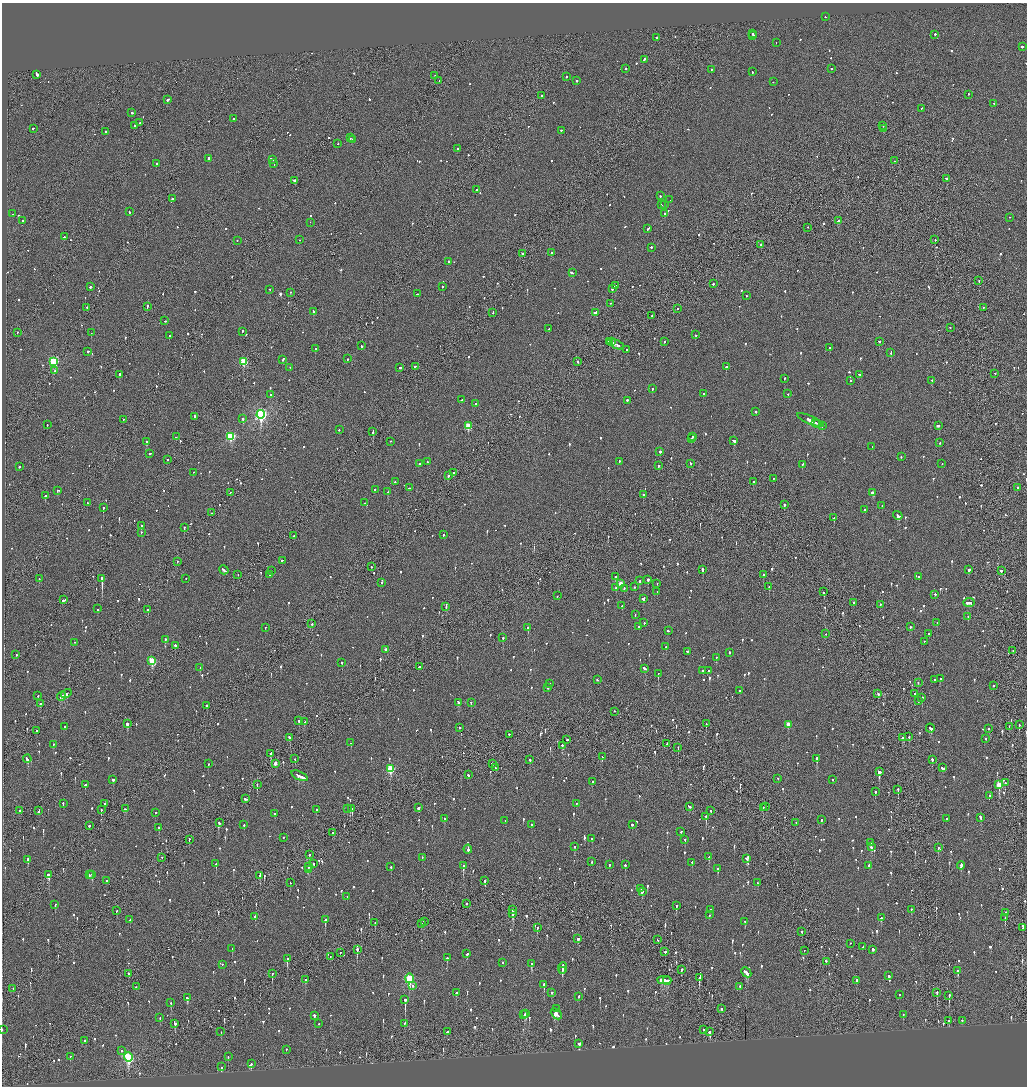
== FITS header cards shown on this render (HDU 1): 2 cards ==
NAXIS1  =                 2050
NAXIS2  =                 2168

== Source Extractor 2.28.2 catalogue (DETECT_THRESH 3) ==
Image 2050 x 2168 px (HDU 1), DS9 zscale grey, zoomed out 1/2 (1 PNG px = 2 x 2 image px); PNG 1029 x 1088 px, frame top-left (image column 2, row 2168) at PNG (2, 3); each listed source drawn as its Kron ellipse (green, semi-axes under 4 px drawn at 4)
Background -0.0804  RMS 0.066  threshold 0.199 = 3 sigma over >= 5 px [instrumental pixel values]
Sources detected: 1306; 37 cannot appear on this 1/2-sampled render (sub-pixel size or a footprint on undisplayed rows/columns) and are neither listed nor drawn; of the other 1269, the 500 brightest by FLUX_AUTO listed and drawn (769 fainter detections omitted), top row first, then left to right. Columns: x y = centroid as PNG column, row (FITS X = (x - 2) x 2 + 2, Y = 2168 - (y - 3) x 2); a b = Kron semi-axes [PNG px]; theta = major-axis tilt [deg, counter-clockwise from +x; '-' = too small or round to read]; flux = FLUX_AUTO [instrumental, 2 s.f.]
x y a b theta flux
825 17 2 2 - 100
752 34 2 2 - 150
935 35 2 2 - 190
753 36 2 2 - 500
656 38 2 2 - 96
776 43 2 1 - 56
1022 47 2 2 - 480
644 60 4 2 - 220
626 69 2 2 - 66
831 69 2 2 - 62
711 70 2 2 - 55
752 72 2 2 - 88
37 75 3 2 - 310
435 76 2 2 - 65
567 77 2 2 - 80
439 81 2 2 - 61
577 81 2 2 - 230
773 82 2 2 - 69
968 95 2 2 - 71
541 96 2 1 - 60
168 100 2 2 - 560
994 104 2 1 - 120
922 109 2 2 - 57
132 113 2 2 - 160
234 119 2 2 - 82
140 123 2 2 - 65
134 126 3 2 - 100
883 126 2 2 - 130
33 129 2 2 - 53
883 129 2 2 - 54
561 131 2 2 - 65
105 132 2 2 - 87
350 138 2 2 - 120
352 140 2 2 - 78
338 144 2 2 - 70
457 149 2 2 - 170
208 159 2 2 - 98
272 160 4 2 - 300
894 161 2 1 - 160
156 164 2 2 - 340
274 164 3 2 - 200
947 179 3 2 - 880
294 181 3 2 - 120
476 190 2 2 - 220
660 196 2 2 - 52
172 199 2 2 - 270
670 200 2 1 - 79
661 205 2 2 - 84
664 205 2 2 - 130
129 212 2 2 - 140
13 214 2 2 - 120
664 214 2 2 - 75
1010 218 2 1 - 62
23 221 2 1 - 260
839 221 4 2 - 520
310 223 2 1 - 57
808 228 2 2 - 96
648 229 3 2 - 88
64 237 2 2 - 68
300 240 2 1 - 120
935 240 2 1 - 140
237 241 2 2 - 56
761 245 2 2 - 55
651 248 2 1 - 300
551 253 2 2 - 56
522 254 2 2 - 120
449 262 2 2 - 150
572 273 4 2 - 180
979 281 2 1 - 73
713 284 2 2 - 70
615 286 3 2 - 160
90 287 3 2 - 100
442 287 2 2 - 120
612 289 2 2 - 200
270 290 2 2 - 80
290 293 2 2 - 54
417 294 3 2 - 92
746 296 2 2 - 60
610 304 2 2 - 53
147 307 3 2 - 100
87 308 2 1 - 73
983 308 2 2 - 55
677 309 2 1 - 66
313 312 3 2 - 190
493 313 3 1 - 100
595 313 4 2 - 200
652 316 2 1 - 58
165 321 2 2 - 62
950 328 2 2 - 54
549 329 3 2 - 100
242 332 2 2 - 180
17 333 2 2 - 110
91 333 2 1 - 210
695 335 2 2 - 90
169 336 2 2 - 58
609 342 2 2 - 180
612 342 2 2 - 170
664 342 2 2 - 110
879 342 2 2 - 94
617 345 7 2 -25 270
361 346 2 2 - 65
830 348 2 2 - 280
315 349 2 2 - 190
627 350 2 2 - 150
88 352 2 2 - 150
891 353 2 2 - 53
347 359 2 2 - 170
283 360 3 2 - 100
53 362 3 3 - 1200
243 362 3 3 - 580
577 362 2 1 - 380
415 367 2 2 - 110
726 367 2 2 - 160
290 368 2 2 - 55
400 368 2 2 - 170
54 371 2 1 - 59
995 374 2 2 - 53
120 375 3 2 - 410
860 375 4 2 - 140
784 379 2 1 - 240
850 381 2 1 - 79
932 381 2 2 - 64
652 389 2 2 - 88
703 394 2 2 - 56
788 394 2 2 - 55
270 395 2 2 - 77
461 400 3 2 - 87
627 401 2 2 - 300
476 404 2 2 - 53
756 412 2 2 - 100
261 415 4 4 - 2900
194 417 2 2 - 78
242 419 2 2 - 350
123 420 2 2 - 54
810 421 14 2 -23 480
815 423 2 1 - 93
817 424 3 1 - 140
47 425 2 2 - 55
468 426 3 3 - 460
822 426 3 2 - 210
938 426 4 2 - 440
339 430 2 2 - 61
373 432 3 1 - 320
176 437 2 2 - 93
230 437 3 3 - 1200
692 437 2 2 - 86
691 439 2 2 - 140
734 441 3 2 - 200
146 442 2 2 - 440
390 442 2 1 - 120
939 443 2 2 - 110
872 447 2 2 - 150
660 452 2 2 - 140
150 454 3 2 - 95
901 457 2 2 - 58
168 460 2 2 - 130
427 462 2 2 - 65
619 462 2 2 - 65
419 464 2 2 - 74
690 464 3 2 - 60
942 464 2 2 - 61
802 465 3 2 - 290
658 466 2 2 - 87
19 467 2 2 - 84
193 473 2 1 - 56
453 473 2 2 - 130
448 476 2 2 - 100
774 479 2 2 - 94
395 482 2 2 - 53
753 482 2 2 - 97
410 488 3 2 - 140
1018 488 2 2 - 77
375 490 2 2 - 82
58 491 4 2 - 140
388 492 2 2 - 240
230 493 2 1 - 83
873 493 3 2 - 550
643 495 2 2 - 63
45 496 4 2 - 120
87 503 2 1 - 64
364 503 2 1 - 54
784 505 2 2 - 150
882 506 2 2 - 67
103 508 2 2 - 260
865 510 2 2 - 210
212 513 3 1 - 87
898 516 5 2 - 320
834 518 2 2 - 70
141 526 2 2 - 56
184 528 2 2 - 140
141 533 2 2 - 56
443 535 3 2 - 120
293 536 2 2 - 74
282 561 3 2 - 95
177 562 2 1 - 66
371 567 2 1 - 55
224 570 5 2 - 180
702 570 3 2 - 410
969 570 2 2 - 330
271 571 2 1 - 120
1001 571 3 2 - 88
238 575 2 1 - 98
270 575 2 2 - 85
763 575 2 2 - 160
616 577 2 2 - 280
918 577 2 2 - 90
39 579 2 2 - 81
102 579 3 2 - 5200
186 579 2 2 - 54
648 580 2 2 - 210
640 581 2 2 - 120
381 583 2 2 - 54
620 584 3 3 - 180
657 584 2 2 - 55
634 587 2 2 - 59
769 587 2 2 - 98
616 588 2 2 - 71
624 589 2 2 - 68
657 592 2 2 - 53
824 592 2 2 - 87
935 595 2 2 - 110
557 596 2 2 - 71
643 599 3 2 - 250
64 600 3 2 - 110
853 603 2 2 - 74
969 603 5 2 - 220
880 605 2 2 - 71
622 606 2 2 - 75
446 607 2 2 - 84
98 609 2 2 - 180
148 610 2 2 - 220
635 615 3 2 - 60
968 617 2 1 - 62
644 623 2 2 - 53
937 623 2 2 - 53
312 624 2 1 - 120
639 627 3 2 - 87
910 627 2 2 - 87
265 628 2 2 - 100
528 628 2 2 - 290
668 631 2 2 - 94
826 634 2 2 - 67
929 634 2 2 - 70
503 638 2 2 - 56
165 640 2 2 - 66
924 642 2 2 - 53
74 643 2 2 - 75
175 646 2 1 - 1300
666 647 2 2 - 65
386 650 3 2 - 73
1013 651 2 1 - 71
687 652 3 2 - 100
729 653 2 2 - 80
16 655 2 2 - 60
716 658 2 2 - 170
152 661 3 3 - 550
342 663 2 2 - 69
419 667 2 2 - 360
200 668 2 1 - 84
645 669 4 2 - 120
703 671 2 2 - 190
708 671 2 2 - 190
658 674 2 1 - 210
940 679 2 2 - 97
597 680 2 2 - 56
935 680 2 2 - 79
918 683 2 2 - 53
550 684 2 2 - 63
993 686 2 2 - 58
548 688 2 2 - 86
740 691 3 2 - 54
66 694 5 2 - 260
878 694 3 2 - 110
915 694 3 2 - 120
38 696 2 2 - 85
61 697 4 2 - 210
922 698 3 2 - 170
918 701 2 2 - 86
459 703 4 2 - 100
471 703 2 2 - 60
40 704 2 2 - 180
207 706 2 2 - 80
614 712 2 2 - 94
299 721 2 2 - 94
305 722 3 2 - 63
127 724 3 2 - 300
706 724 2 1 - 66
788 725 3 3 - 180
1019 725 2 2 - 130
65 727 2 2 - 58
1009 727 2 1 - 55
460 728 2 2 - 120
930 729 4 2 - 210
988 729 2 2 - 79
37 731 2 2 - 69
509 735 2 1 - 66
909 737 2 2 - 69
289 738 3 2 - 100
903 738 3 2 - 170
986 739 2 2 - 73
567 740 2 2 - 89
351 743 2 2 - 71
667 744 2 2 - 55
53 745 2 2 - 80
562 746 2 2 - 100
678 748 2 1 - 60
270 754 3 2 - 190
602 757 2 2 - 63
27 759 4 2 - 140
295 759 2 2 - 58
817 759 2 2 - 320
530 760 3 2 - 110
932 760 2 2 - 120
208 764 2 2 - 53
275 764 3 2 - 99
492 764 2 2 - 52
495 768 3 2 - 65
942 768 3 2 - 210
390 769 3 3 - 740
879 772 3 2 - 1600
468 775 2 2 - 95
299 776 9 2 -23 480
778 779 2 1 - 92
113 780 2 2 - 250
832 780 2 2 - 55
592 782 4 2 - 120
1005 783 2 2 - 260
85 785 2 2 - 100
257 785 2 1 - 190
999 785 3 3 - 340
898 790 3 1 - 180
875 792 2 2 - 130
990 796 2 2 - 170
246 799 3 2 - 120
63 804 3 2 - 190
105 804 2 2 - 80
576 804 2 2 - 83
689 807 3 2 - 140
766 807 2 2 - 77
418 808 3 2 - 460
763 808 2 1 - 75
126 809 3 2 - 100
347 809 2 2 - 110
352 809 3 2 - 260
101 810 2 2 - 72
316 810 2 2 - 66
19 811 3 2 - 170
39 811 4 2 - 95
711 811 2 2 - 56
155 813 2 1 - 58
275 814 2 2 - 110
706 817 2 2 - 310
981 818 4 2 - 160
444 819 3 2 - 99
946 819 2 2 - 59
822 820 2 2 - 81
505 821 2 1 - 81
219 823 2 2 - 80
796 823 2 2 - 67
244 825 2 2 - 82
531 825 2 2 - 200
632 825 2 2 - 160
89 826 2 2 - 62
159 828 3 2 - 84
681 832 2 2 - 93
333 833 2 2 - 80
283 838 2 2 - 140
592 839 3 2 - 83
189 840 3 2 - 69
685 840 2 2 - 61
871 843 2 2 - 94
575 847 2 2 - 160
871 847 3 2 - 100
938 848 2 2 - 59
468 850 4 2 - 250
309 855 2 2 - 140
709 857 3 2 - 72
162 858 2 2 - 53
422 858 3 2 - 83
746 859 3 2 - 130
28 860 3 2 - 440
592 862 2 2 - 65
692 863 2 2 - 80
216 864 2 2 - 110
314 864 2 2 - 68
609 865 2 2 - 77
625 865 2 2 - 91
463 866 3 2 - 350
869 866 3 2 - 110
961 866 4 2 - 330
309 867 2 2 - 180
391 867 2 2 - 73
718 869 3 2 - 110
308 870 3 2 - 170
48 875 3 2 - 340
89 875 3 2 - 60
92 875 4 2 - 120
260 876 2 2 - 180
106 881 2 2 - 62
485 881 3 2 - 280
290 883 2 1 - 57
758 883 2 2 - 60
641 889 2 2 - 97
642 892 3 2 - 85
347 897 2 2 - 58
466 904 2 2 - 180
55 905 2 2 - 110
676 906 3 2 - 130
513 910 2 2 - 160
710 910 2 2 - 57
911 910 3 2 - 160
116 911 2 2 - 52
1005 913 2 2 - 81
513 914 3 2 - 480
709 915 2 2 - 53
255 917 2 2 - 430
881 918 3 2 - 99
1005 918 3 2 - 72
130 920 2 2 - 170
325 920 2 2 - 290
424 922 3 2 - 97
745 922 3 2 - 100
375 923 2 2 - 80
422 924 3 1 - 140
537 928 3 2 - 65
1023 928 4 1 - 170
802 932 2 2 - 55
578 939 3 2 - 180
658 940 2 2 - 100
850 944 2 2 - 77
863 947 2 1 - 140
232 949 2 2 - 59
357 950 3 2 - 440
873 950 3 2 - 97
804 951 2 1 - 78
665 952 2 2 - 340
340 953 2 1 - 57
467 954 3 2 - 80
330 957 3 1 - 56
447 958 2 2 - 330
287 959 3 2 - 210
826 962 2 2 - 84
503 963 2 2 - 67
531 964 3 2 - 210
222 965 2 2 - 92
562 968 6 2 84 230
681 970 2 2 - 470
562 971 2 2 - 100
958 971 3 2 - 490
746 973 6 3 -44 280
129 974 2 1 - 180
272 974 2 1 - 270
889 976 2 2 - 230
699 978 3 2 - 160
409 979 5 3 - 1100
305 980 3 1 - 280
664 980 7 2 -3 4900
667 981 4 2 - 2300
857 981 2 2 - 470
544 985 3 2 - 310
413 986 2 2 - 70
136 987 2 2 - 65
740 987 2 2 - 79
13 989 2 2 - 60
456 993 2 2 - 310
552 993 2 2 - 220
937 993 3 1 - 210
899 995 2 2 - 120
949 996 3 2 - 430
578 997 3 2 - 57
187 998 3 2 - 380
405 1000 3 2 - 1500
171 1003 3 2 - 140
556 1009 3 2 - 360
722 1009 2 2 - 120
526 1014 4 2 - 200
556 1014 6 4 -43 490
524 1015 2 2 - 140
903 1015 2 2 - 66
314 1016 2 2 - 260
160 1018 3 2 - 59
949 1021 3 2 - 84
962 1021 2 2 - 70
175 1024 3 2 - 160
319 1024 2 2 - 62
404 1024 3 2 - 58
2 1030 2 2 - 65
703 1030 3 1 - 83
221 1032 2 1 - 52
447 1032 3 2 - 110
710 1032 3 2 - 240
85 1041 3 2 - 82
579 1044 2 2 - 150
286 1050 2 2 - 74
122 1051 2 2 - 52
70 1057 2 1 - 59
228 1057 2 2 - 58
128 1058 5 3 - 1700
251 1064 3 2 - 140
221 1067 2 2 - 250
At the frame edge (FLAGS 8, measured only in part): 1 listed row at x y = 2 1030
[769 fainter detections neither listed nor drawn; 37 sub-pixel or undisplayed-footprint detections neither listed nor drawn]